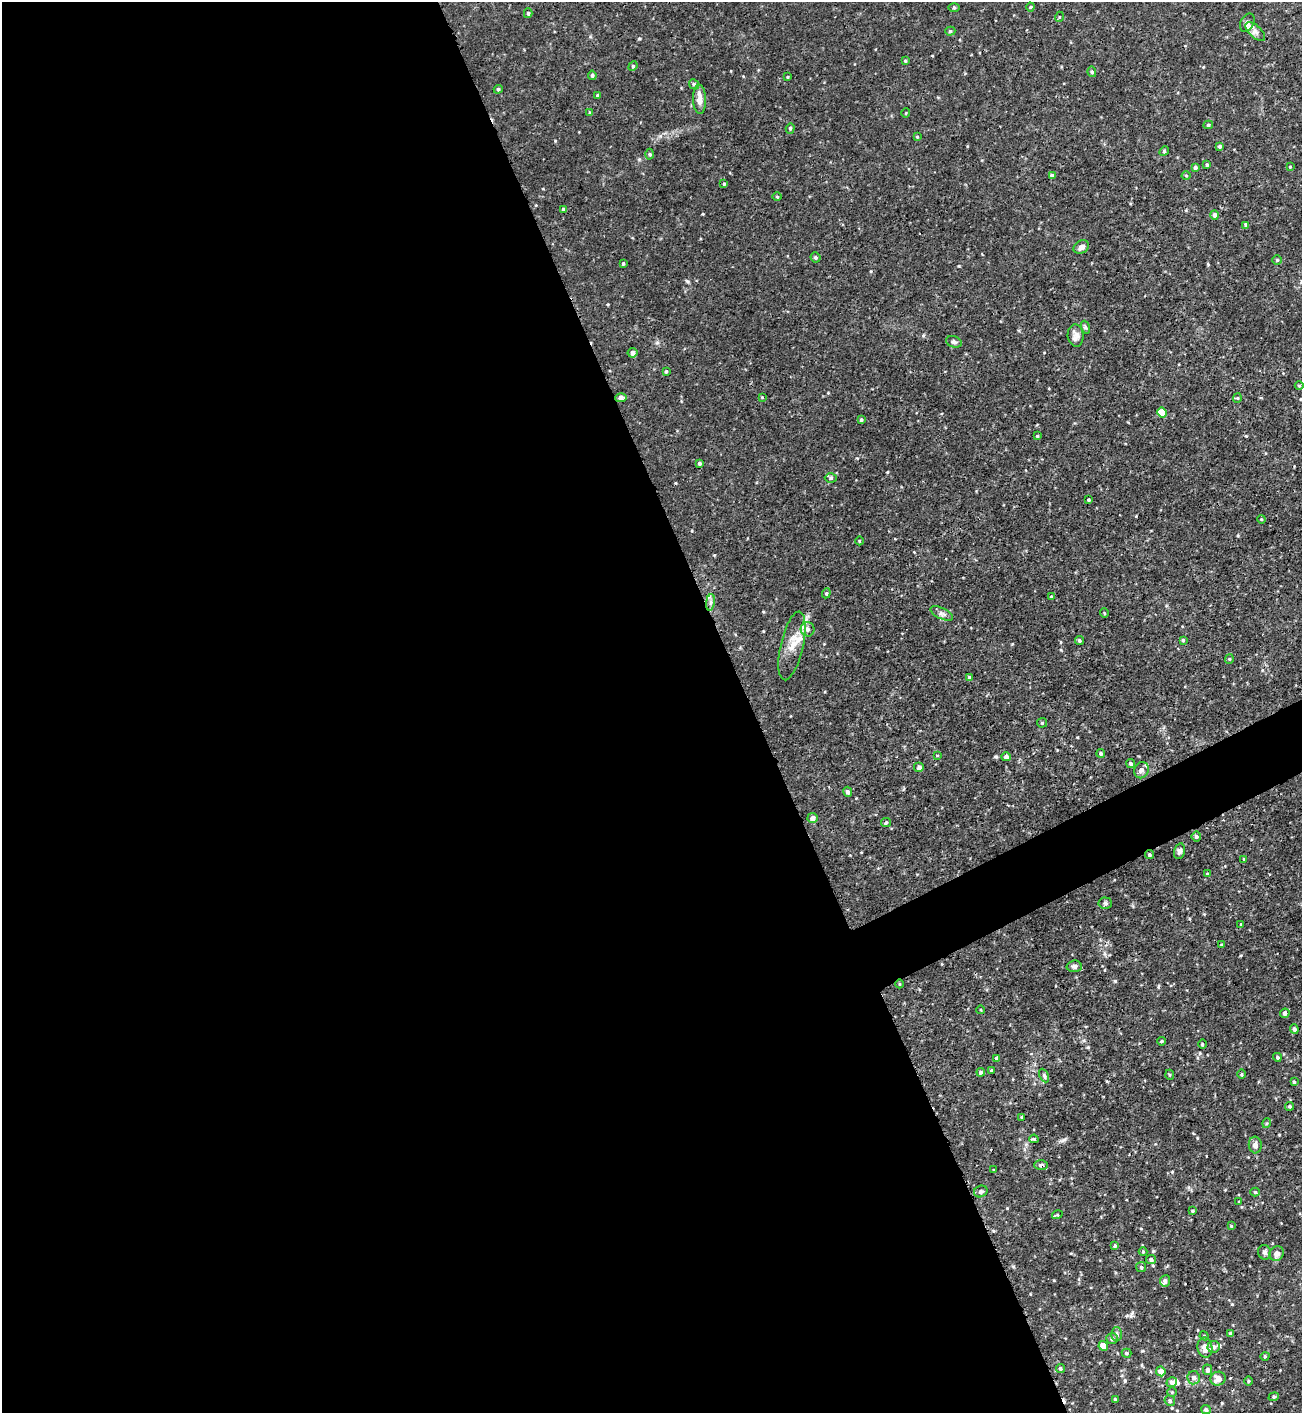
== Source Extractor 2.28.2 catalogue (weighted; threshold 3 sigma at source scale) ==
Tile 9 of 4 x 4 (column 1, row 3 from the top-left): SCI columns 158-1457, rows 1421-2831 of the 5650 x 5664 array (HDU 1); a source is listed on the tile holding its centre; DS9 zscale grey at full resolution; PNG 1304 x 1415 px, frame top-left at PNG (2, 2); each listed source drawn as its Kron ellipse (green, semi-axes under 4 px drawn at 4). Shown black and unused: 59% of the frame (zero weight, under 3 of 4 exposures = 1% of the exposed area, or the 3 px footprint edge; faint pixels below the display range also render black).
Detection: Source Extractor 2.28.2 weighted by HDU 2 'WHT'; one run over the whole footprint, this tile lists its part. Background 0.0355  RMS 0.0035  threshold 0.0158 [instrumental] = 3 sigma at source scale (4.5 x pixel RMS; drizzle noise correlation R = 1.50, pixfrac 1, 0.05/0.05 arcsec/px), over >= 5 px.
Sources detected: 146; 1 cosmic-ray / hot-pixel residue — neither listed nor drawn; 5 inside a brighter listed object's ellipse — not listed separately; the other 140 listed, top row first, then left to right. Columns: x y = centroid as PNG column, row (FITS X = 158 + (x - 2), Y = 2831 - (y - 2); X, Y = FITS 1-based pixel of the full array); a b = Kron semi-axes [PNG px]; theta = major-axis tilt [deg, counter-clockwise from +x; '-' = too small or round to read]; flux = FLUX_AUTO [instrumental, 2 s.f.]
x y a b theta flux
1030 7 4 4 - 0.4
954 8 6 4 0 0.42
528 13 5 4 - 0.55
1059 17 5 3 - 0.33
1247 23 10 6 62 1.3
950 31 5 4 - 0.51
1255 32 12 6 -42 1.8
905 61 4 3 - 0.38
633 66 5 4 - 0.41
1092 72 5 4 - 0.57
592 75 5 4 - 0.6
787 77 4 2 - 0.31
694 84 5 4 - 0.61
498 89 4 4 - 0.46
598 95 3 3 - 0.55
699 99 15 6 -87 2.9
590 113 4 3 - 0.54
906 113 5 3 - 0.28
1208 125 5 4 - 0.63
790 128 5 4 - 0.46
917 137 4 3 - 0.34
1220 146 4 4 - 0.72
1164 151 5 4 - 0.45
650 154 5 3 - 0.4
1207 165 4 4 - 0.42
1195 167 4 4 - 0.68
1290 167 3 2 - 0.26
1052 175 4 4 - 0.87
1186 176 4 3 - 0.32
724 184 4 3 - 0.41
777 197 5 3 - 0.32
563 209 4 3 - 0.49
1215 215 4 4 - 1.5
1246 225 4 3 - 1
1081 247 8 6 29 1.4
815 257 5 4 - 0.7
1277 260 4 4 - 0.34
623 263 4 3 - 0.41
1085 327 6 4 -72 0.63
1076 335 11 8 -84 1.7
954 342 8 5 -19 0.84
633 353 5 4 - 1.8
666 371 3 3 - 0.42
1299 386 4 3 - 0.33
762 397 4 3 - 0.3
621 398 6 4 2 2.3
1237 398 5 4 - 0.44
1162 413 5 4 - 7.2
861 420 3 3 - 0.54
1037 436 3 3 - 0.38
699 463 3 3 - 0.56
831 478 6 4 0 0.62
1088 500 3 3 - 0.44
1261 519 4 3 - 0.3
859 541 4 3 - 0.27
826 593 5 4 - 0.44
1051 596 4 2 - 0.29
710 602 8 4 82 0.97
942 613 12 5 -25 1.3
1104 613 4 3 - 0.27
807 629 7 7 - 1.3
1183 640 3 3 - 0.38
1079 641 4 4 - 0.53
792 646 35 11 77 5.6
1229 659 5 4 - 0.38
969 678 4 3 - 1.4
1042 723 5 4 - 0.38
1101 753 4 4 - 0.73
937 756 4 2 - 0.28
1006 757 4 4 - 1.3
1131 763 4 4 - 0.59
919 767 5 5 - 0.78
1141 770 8 7 - 1.3
848 792 5 4 - 1.1
813 818 5 5 - 1.8
886 822 5 4 - 0.43
1196 837 5 4 - 0.66
1179 851 8 5 76 0.9
1149 855 4 4 - 0.6
1244 859 3 3 - 0.4
1207 874 4 3 - 0.36
1105 903 7 5 -3 0.65
1241 924 4 3 - 0.27
1221 945 4 3 - 0.29
1074 966 7 6 - 1
900 984 4 3 - 0.32
981 1010 4 3 - 0.28
1285 1013 5 4 - 0.6
1294 1029 5 4 - 0.79
1161 1041 4 3 - 0.4
1202 1044 5 3 - 0.32
1277 1057 4 4 - 0.67
996 1058 3 3 - 0.56
991 1070 4 3 - 0.46
981 1072 4 4 - 0.59
1241 1074 4 3 - 0.38
1044 1075 7 4 -64 0.65
1170 1075 5 3 - 0.33
1294 1082 3 3 - 0.41
1289 1106 4 4 - 0.49
1022 1117 3 3 - 0.38
1267 1123 5 3 - 0.38
1034 1139 5 3 - 0.43
1255 1145 8 6 -84 1.5
1041 1165 7 5 1 0.93
994 1170 4 2 - 0.22
981 1191 7 5 25 0.84
1255 1192 4 4 - 0.4
1239 1202 3 2 - 0.28
1192 1211 4 3 - 0.38
1057 1215 5 3 - 0.34
1231 1226 4 4 - 0.31
1115 1246 4 4 - 0.48
1143 1252 4 4 - 0.35
1265 1252 7 6 - 0.93
1277 1254 7 7 - 1.9
1151 1260 5 4 - 0.83
1141 1267 5 5 - 0.52
1165 1281 5 5 - 0.92
1231 1333 4 3 - 0.59
1116 1334 7 5 -89 1
1204 1336 4 4 - 0.36
1112 1339 6 5 - 0.96
1103 1346 5 4 - 4.1
1214 1347 6 6 - 1.2
1205 1348 10 7 -81 3.6
1126 1353 5 4 - 0.47
1265 1356 5 3 - 0.34
1060 1368 4 4 - 0.55
1208 1370 5 4 - 1.1
1161 1371 5 4 - 2.4
1194 1378 6 6 - 1.5
1218 1379 7 7 - 2.9
1249 1381 4 3 - 0.34
1172 1382 5 5 - 1.4
1172 1392 4 4 - 0.42
1274 1397 5 4 - 0.5
1115 1399 4 3 - 0.45
1170 1401 5 5 - 0.74
1206 1410 5 4 - 0.85
Overlapping masked pixels (flux is a lower limit): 2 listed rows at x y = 1149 855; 1041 1165
Unlisted compact peaks at least as high as the median listed source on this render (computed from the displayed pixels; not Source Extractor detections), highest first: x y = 1115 981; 1125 1381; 1246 436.